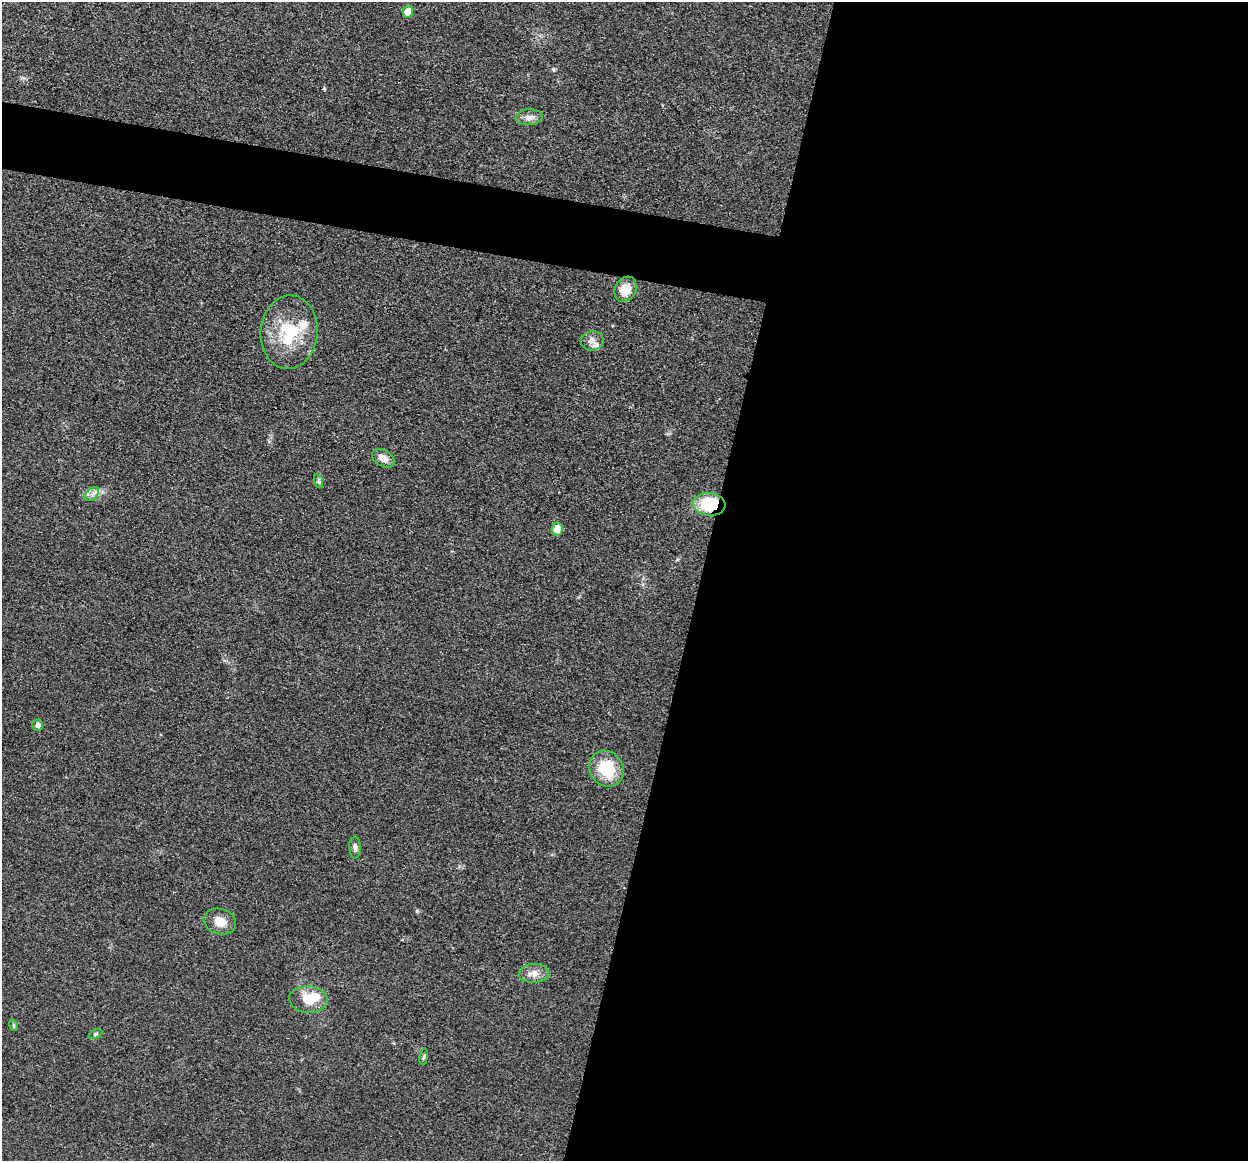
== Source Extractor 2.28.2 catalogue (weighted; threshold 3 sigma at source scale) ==
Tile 12 of 4 x 4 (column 4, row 3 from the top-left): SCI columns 3743-4988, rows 1288-2446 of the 4993 x 5012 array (HDU 1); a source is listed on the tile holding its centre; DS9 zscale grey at full resolution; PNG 1250 x 1163 px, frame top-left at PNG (2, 2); each listed source drawn as its Kron ellipse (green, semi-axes under 4 px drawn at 4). Shown black and unused: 48% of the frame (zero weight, under 3 of 4 exposures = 1% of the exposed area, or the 3 px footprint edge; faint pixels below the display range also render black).
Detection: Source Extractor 2.28.2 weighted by HDU 2 'WHT'; one run over the whole footprint, this tile lists its part. Background 0.103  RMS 0.0077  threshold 0.0345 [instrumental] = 3 sigma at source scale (4.5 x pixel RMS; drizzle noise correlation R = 1.50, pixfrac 1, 0.05/0.05 arcsec/px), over >= 5 px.
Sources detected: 21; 1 inside a brighter object's white glare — neither listed nor drawn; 1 inside a brighter listed object's ellipse — not listed separately; the other 19 listed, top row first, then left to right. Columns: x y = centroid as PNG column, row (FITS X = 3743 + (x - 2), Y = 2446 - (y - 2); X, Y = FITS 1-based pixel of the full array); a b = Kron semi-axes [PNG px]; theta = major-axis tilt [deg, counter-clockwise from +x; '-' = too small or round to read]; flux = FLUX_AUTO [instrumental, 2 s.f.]
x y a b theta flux
408 12 6 5 - 10
529 117 13 8 4 4.7
625 289 13 10 60 12
289 332 37 28 85 38
592 341 11 9 10 4.9
383 458 12 8 -31 6.6
318 481 7 4 -72 1.4
92 494 8 5 45 2.8
709 504 16 11 -6 35
557 529 6 5 - 9.1
37 725 6 5 - 3
606 769 18 16 -55 32
355 848 11 5 -90 2.8
220 921 16 12 -17 9.1
534 973 15 9 2 6
308 1000 19 13 -4 16
13 1025 6 4 -71 1.1
95 1034 7 4 28 1.1
424 1057 8 4 81 1.2
Overlapping masked pixels (flux is a lower limit): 1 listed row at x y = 709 504